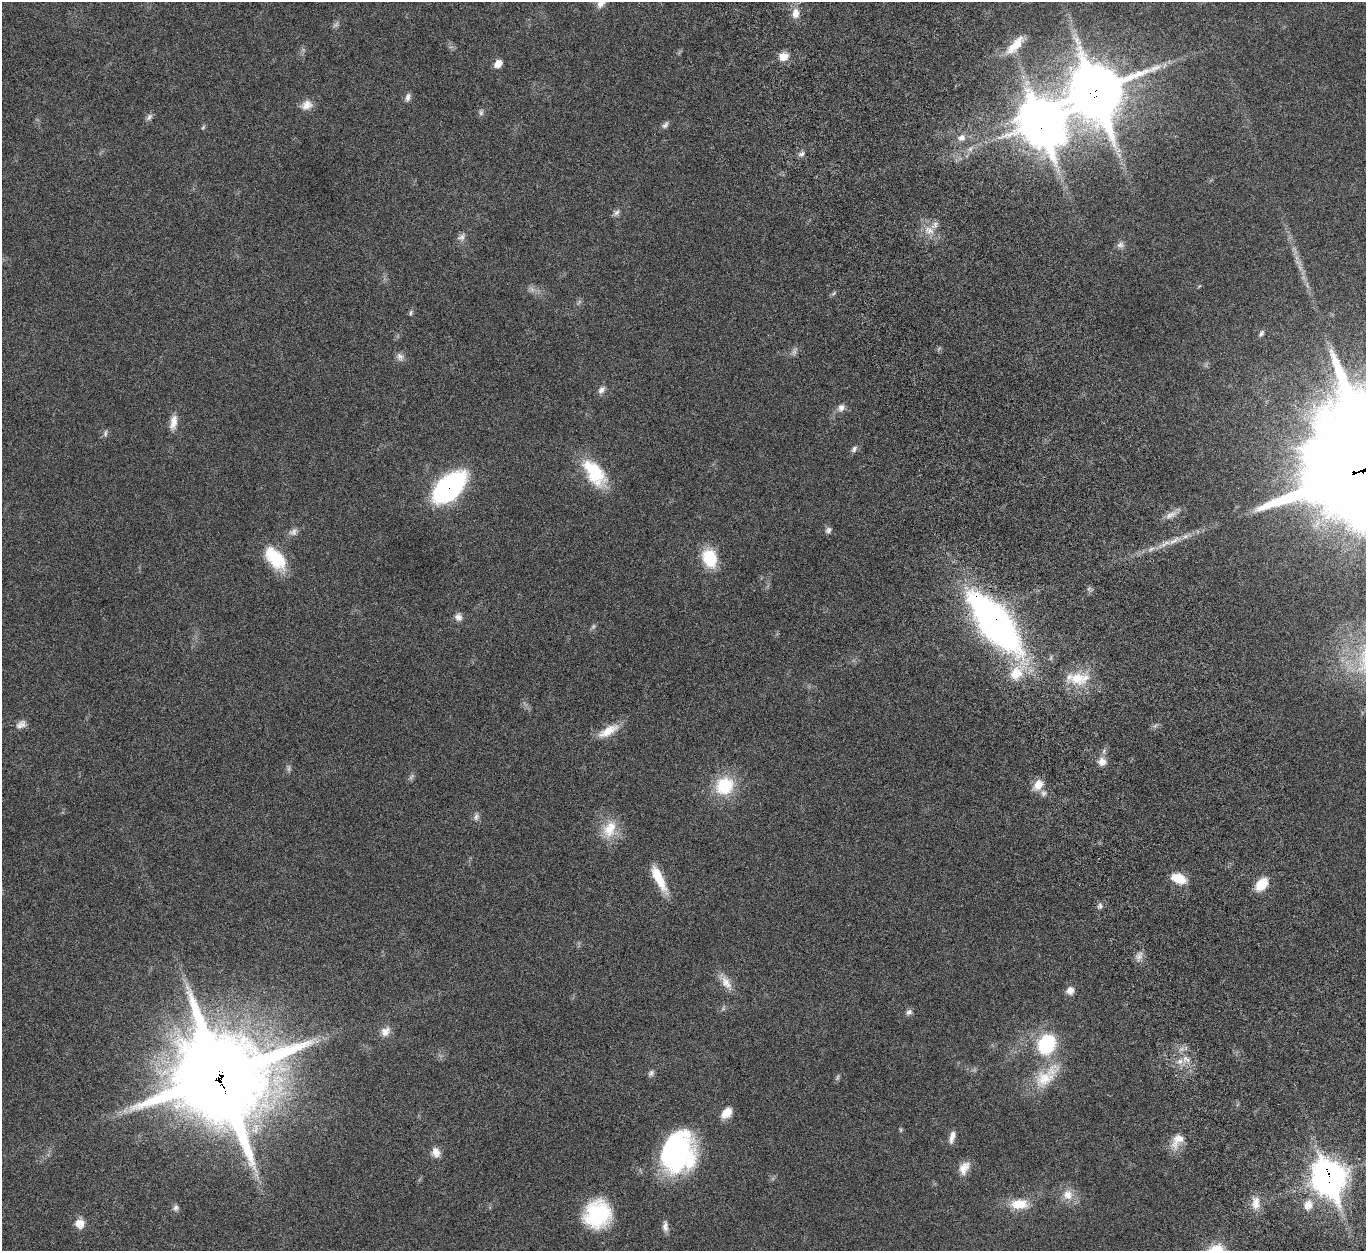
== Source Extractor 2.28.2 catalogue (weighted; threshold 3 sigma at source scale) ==
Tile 6 of 4 x 4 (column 2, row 2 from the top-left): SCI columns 1475-2838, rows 2829-4077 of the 5676 x 5537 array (HDU 1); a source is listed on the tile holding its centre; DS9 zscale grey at full resolution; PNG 1368 x 1253 px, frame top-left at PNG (2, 2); no overlay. Shown black and unused: <1% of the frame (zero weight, under 5 of 10 exposures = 6% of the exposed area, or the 3 px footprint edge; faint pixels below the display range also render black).
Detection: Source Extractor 2.28.2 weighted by HDU 2 'WHT'; one run over the whole footprint, this tile lists its part. Background 0.0277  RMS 0.0018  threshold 0.00725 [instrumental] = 3 sigma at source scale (4.09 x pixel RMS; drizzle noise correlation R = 1.36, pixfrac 0.8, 0.05/0.05 arcsec/px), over >= 5 px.
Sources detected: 79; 5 too faint to see at this stretch — not listed; the other 74 listed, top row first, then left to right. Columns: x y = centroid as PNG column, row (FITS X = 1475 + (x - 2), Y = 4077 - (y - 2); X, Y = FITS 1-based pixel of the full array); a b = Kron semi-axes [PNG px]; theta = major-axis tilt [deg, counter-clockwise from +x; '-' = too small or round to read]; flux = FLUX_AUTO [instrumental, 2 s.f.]
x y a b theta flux
795 13 14 10 89 1.5
1015 45 28 11 47 2.7
783 56 11 10 - 1.7
498 63 10 8 46 1.2
1096 91 24 21 -71 470
408 97 11 6 79 0.6
307 105 14 11 28 1.4
149 117 10 6 58 0.52
1041 122 22 18 -59 310
665 125 11 6 52 0.51
962 138 11 10 - 1.1
801 154 8 6 31 0.5
616 212 9 7 43 0.52
930 231 12 8 -7 1.4
461 237 12 7 24 0.68
1120 245 10 8 16 0.62
833 294 7 4 20 0.26
410 313 8 4 88 0.28
1261 333 8 6 57 0.37
400 357 12 8 -54 0.75
601 390 11 7 46 0.7
841 407 10 9 - 0.84
173 422 19 8 80 1.5
105 433 10 4 73 0.36
854 449 10 6 56 0.49
594 473 39 20 -54 7.7
449 487 29 16 41 34
1170 515 17 6 28 1.1
828 530 9 7 49 0.48
293 532 12 9 37 0.8
1174 540 17 5 33 1.1
275 558 30 17 -49 6.7
709 558 19 14 -69 6.2
458 617 11 9 -30 0.8
995 622 65 24 -51 72
1016 673 18 15 59 3.8
1079 678 30 16 1 4.6
21 724 14 9 31 0.91
608 731 31 11 31 2.8
1102 762 10 10 - 1.2
1038 785 14 10 48 2
724 786 24 22 33 7.1
476 817 10 6 76 0.57
609 829 26 18 64 4
659 878 35 10 -64 3.9
1178 878 17 10 -21 2.9
1262 884 16 10 48 3
1100 906 8 6 -75 0.41
1139 957 9 6 69 0.75
726 983 22 11 -55 1.9
1070 990 10 9 - 1
909 1012 9 7 34 0.52
385 1032 14 11 43 1.3
1047 1044 20 16 60 11
1180 1061 8 6 43 0.73
651 1073 10 7 49 0.46
1046 1076 46 19 44 5.9
220 1077 43 40 -51 1100
838 1077 8 4 72 0.3
726 1113 14 10 50 1.9
952 1137 15 6 76 0.97
1178 1140 24 13 54 2.3
436 1152 12 10 -62 1.3
678 1152 41 32 79 29
964 1168 17 11 61 1.7
1329 1177 18 14 -69 140
1068 1195 14 13 - 2
1256 1203 18 10 82 1.8
1019 1204 24 13 3 3.3
1308 1205 12 11 - 1.6
176 1208 9 7 74 0.5
597 1214 29 27 53 11
80 1223 11 11 - 1.6
665 1226 14 7 -88 0.84
Overlapping masked pixels (flux is a lower limit): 6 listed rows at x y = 1096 91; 1041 122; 449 487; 995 622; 220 1077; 1329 1177